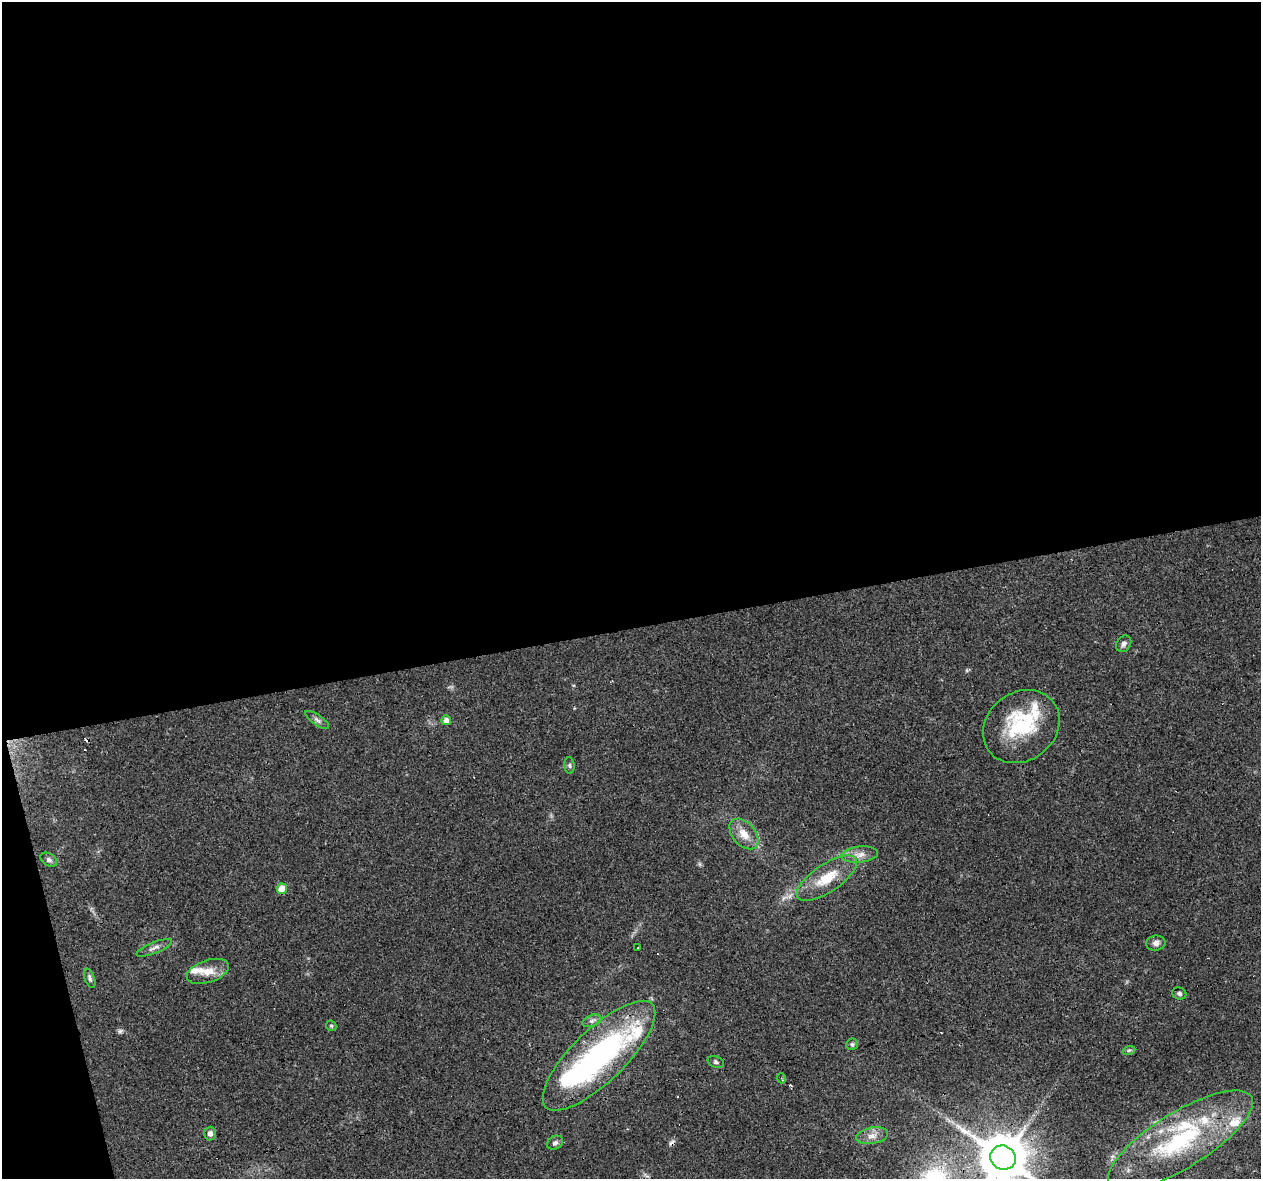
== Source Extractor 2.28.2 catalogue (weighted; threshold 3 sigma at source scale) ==
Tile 1 of 4 x 4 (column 1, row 1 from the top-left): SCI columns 1-1259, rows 3614-4790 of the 5036 x 4824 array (HDU 1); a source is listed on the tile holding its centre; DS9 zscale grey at full resolution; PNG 1263 x 1181 px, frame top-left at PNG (2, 2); each listed source drawn as its Kron ellipse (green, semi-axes under 4 px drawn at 4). Shown black and unused: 55% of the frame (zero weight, under 3 of 4 exposures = <1% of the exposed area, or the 3 px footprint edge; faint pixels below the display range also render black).
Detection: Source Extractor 2.28.2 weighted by HDU 2 'WHT'; one run over the whole footprint, this tile lists its part. Background 0.102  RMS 0.0062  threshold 0.0279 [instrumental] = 3 sigma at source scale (4.5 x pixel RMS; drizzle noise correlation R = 1.50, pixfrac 1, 0.0396/0.0396 arcsec/px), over >= 5 px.
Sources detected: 42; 6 cosmic-ray / hot-pixel residue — neither listed nor drawn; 8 inside a brighter listed object's ellipse — not listed separately; the other 28 listed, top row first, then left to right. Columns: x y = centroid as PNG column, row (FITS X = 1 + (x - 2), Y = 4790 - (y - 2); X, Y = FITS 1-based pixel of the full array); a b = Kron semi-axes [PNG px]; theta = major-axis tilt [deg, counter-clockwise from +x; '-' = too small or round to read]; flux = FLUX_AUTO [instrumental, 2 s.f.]
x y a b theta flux
1124 644 9 7 54 2.1
317 720 14 5 -35 2.1
446 720 5 5 - 3.7
1021 727 40 34 37 44
569 765 8 5 -84 1.3
744 834 18 11 -49 8.1
860 855 18 8 5 5.6
49 860 9 6 -33 1.7
827 878 35 14 34 18
282 889 5 5 - 10
1156 943 9 7 7 2.7
154 948 19 5 22 3.3
638 948 3 2 - 2
208 971 22 11 18 8.9
90 978 10 5 -70 1.7
1179 994 7 6 - 1.6
592 1021 10 5 20 2.2
331 1026 6 5 - 0.86
852 1044 6 5 - 1.2
1129 1050 6 4 19 1
599 1056 74 26 44 140
716 1062 8 5 -19 1.3
781 1078 5 3 - 0.7
210 1133 7 6 - 2.5
872 1136 16 8 10 4.9
1180 1140 83 28 32 89
555 1143 8 6 31 1.9
1003 1158 13 12 - 2800
Overlapping masked pixels (flux is a lower limit): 2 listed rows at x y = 599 1056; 1003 1158
Isophote crosses this tile's border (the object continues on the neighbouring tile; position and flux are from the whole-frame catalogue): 1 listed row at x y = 1003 1158